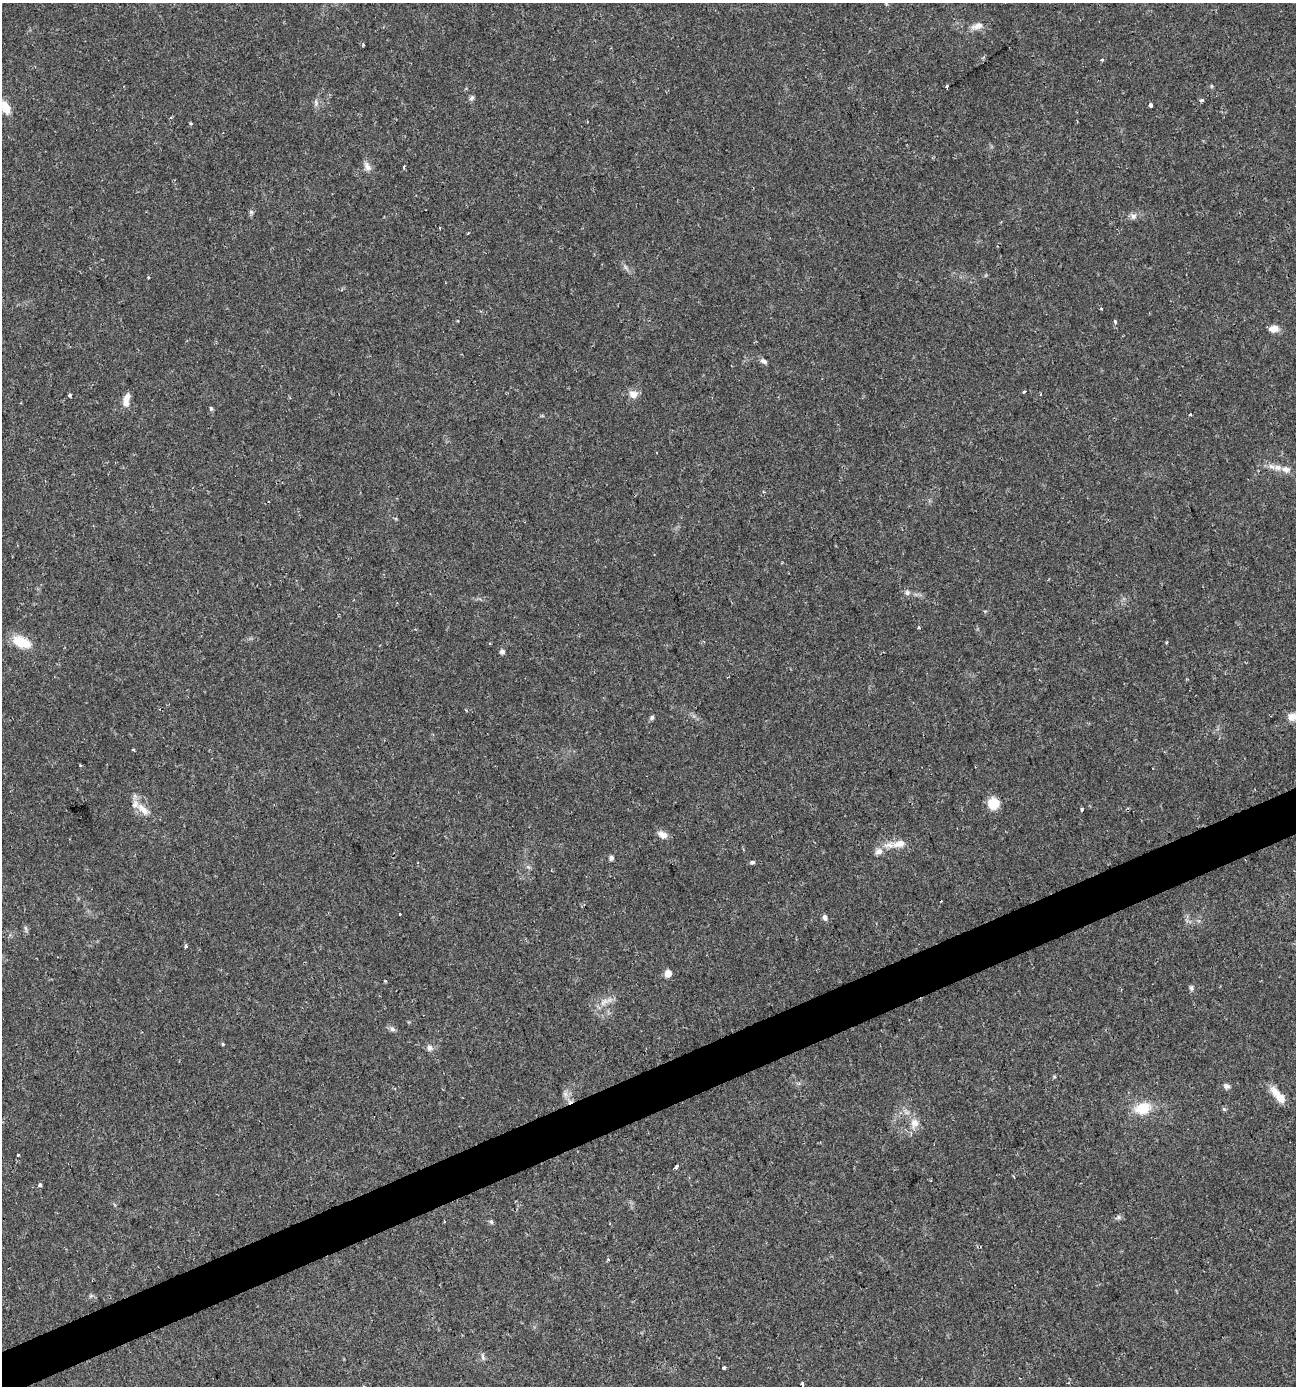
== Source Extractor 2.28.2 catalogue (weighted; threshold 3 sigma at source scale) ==
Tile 7 of 4 x 4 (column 3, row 2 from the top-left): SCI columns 2723-4016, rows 2771-4154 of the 5390 x 5540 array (HDU 1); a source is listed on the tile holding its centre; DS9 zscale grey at full resolution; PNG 1298 x 1388 px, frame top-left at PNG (2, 3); no overlay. Shown black and unused: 3% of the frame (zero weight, under 2 of 3 exposures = <1% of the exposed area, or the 3 px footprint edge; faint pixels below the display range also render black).
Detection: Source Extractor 2.28.2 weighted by HDU 2 'WHT'; one run over the whole footprint, this tile lists its part. Background 0.0336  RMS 0.0032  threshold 0.0146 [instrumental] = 3 sigma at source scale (4.5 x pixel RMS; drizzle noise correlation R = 1.50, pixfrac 1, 0.0396/0.0396 arcsec/px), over >= 5 px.
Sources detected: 74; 1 cosmic-ray / hot-pixel residue — not listed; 4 inside a brighter listed object's ellipse — not listed separately; the other 69 listed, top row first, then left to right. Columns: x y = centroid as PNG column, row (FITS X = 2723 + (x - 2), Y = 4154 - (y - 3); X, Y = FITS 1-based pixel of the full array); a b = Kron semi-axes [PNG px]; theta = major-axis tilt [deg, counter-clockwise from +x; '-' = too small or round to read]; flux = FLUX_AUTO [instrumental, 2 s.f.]
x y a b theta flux
977 26 18 8 20 2.4
363 45 4 3 - 0.3
1102 60 3 3 - 1
947 86 3 3 - 1.4
471 98 8 5 60 0.74
1201 100 4 3 - 1.3
316 103 9 5 -83 0.99
1151 105 3 3 - 1.7
6 108 12 8 -66 6
191 124 4 4 - 0.46
367 166 14 7 -60 1.8
404 167 3 3 - 1.2
251 212 6 5 - 0.61
1133 216 9 7 -60 1.3
625 267 7 4 -71 0.67
148 277 4 3 - 0.28
1101 309 4 2 - 0.27
1115 321 5 4 - 0.47
1274 328 11 7 11 2.8
764 361 8 5 -32 1.1
1024 391 4 3 - 1.4
633 394 12 10 1 2.4
1040 394 3 2 - 0.39
69 395 3 3 - 1
126 400 16 7 78 3
211 409 6 4 -75 0.52
1190 414 4 2 - 0.32
1277 467 11 8 -5 2.3
907 593 8 6 -87 0.84
919 627 3 3 - 0.38
22 642 24 12 -23 7.2
1166 642 4 3 - 0.4
502 651 6 6 - 0.97
652 717 7 5 60 0.63
1292 717 10 9 - 2.6
133 749 4 3 - 0.32
80 765 3 3 - 0.34
993 803 11 11 - 6.7
143 809 21 9 -49 4
1082 809 4 3 - 0.59
662 835 11 7 -28 2.5
899 844 19 9 15 3.5
879 851 11 8 25 1.9
611 858 6 5 - 0.79
752 862 4 3 - 2.6
400 914 3 3 - 1.7
825 917 7 6 - 1.1
186 946 4 4 - 0.59
668 973 6 5 - 3.5
385 981 4 3 - 0.36
1191 988 7 5 76 0.69
604 1002 15 8 32 2.7
392 1029 8 6 -17 0.89
222 1044 4 4 - 0.4
429 1048 9 7 -88 1.2
1227 1086 8 6 -22 1.1
1277 1093 22 9 -42 4.3
1142 1108 20 14 15 8.2
1224 1109 6 5 - 0.48
914 1123 13 12 - 3.1
18 1155 3 3 - 0.81
676 1167 4 3 - 1.7
40 1185 5 4 - 0.58
1118 1217 6 4 -70 0.54
491 1222 6 5 - 0.58
608 1260 4 3 - 0.53
483 1357 10 4 -79 0.85
724 1368 4 3 - 0.78
802 1384 4 3 - 1